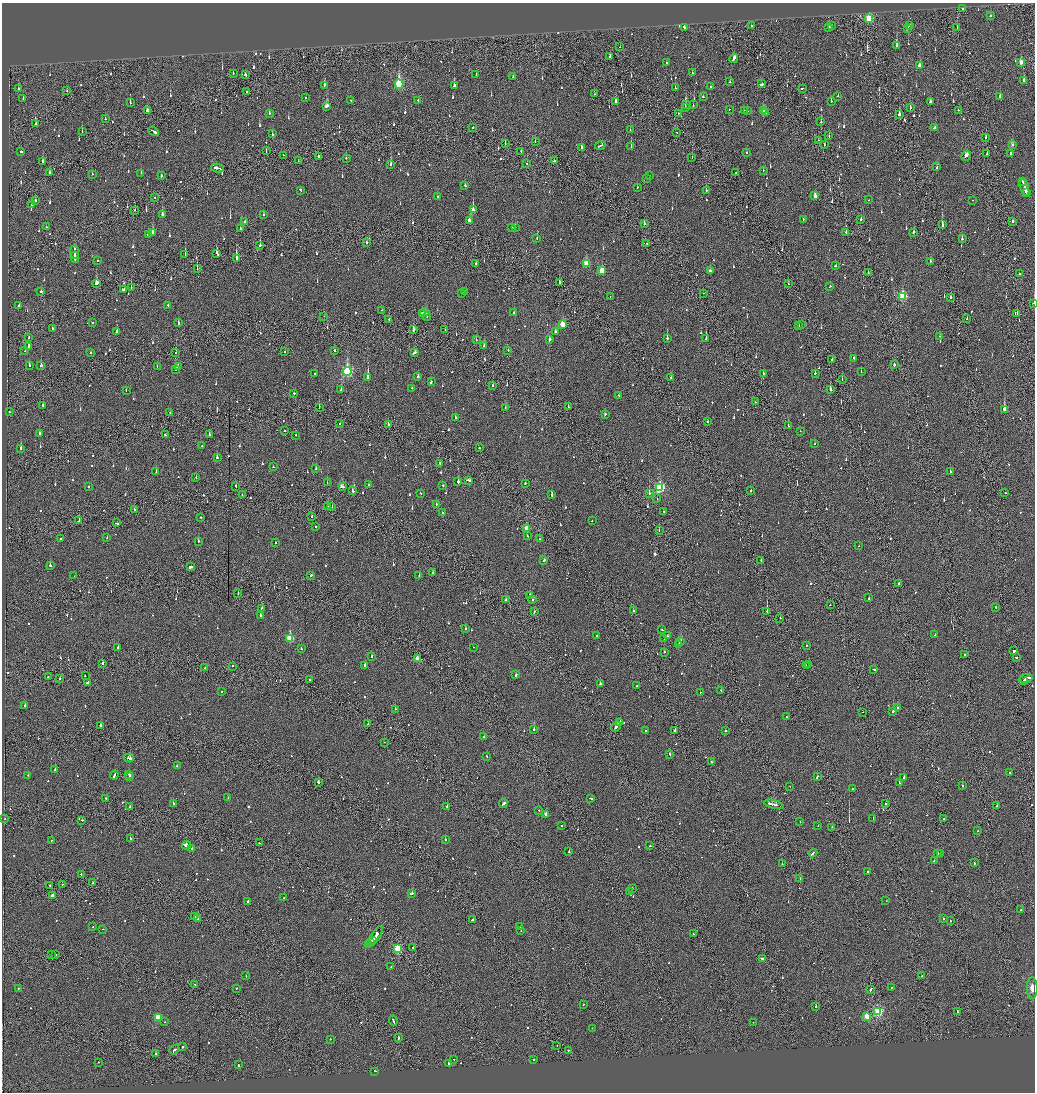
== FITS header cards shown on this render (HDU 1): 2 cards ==
NAXIS1  =                 2065
NAXIS2  =                 2180

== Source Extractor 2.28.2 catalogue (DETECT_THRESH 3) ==
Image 2065 x 2180 px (HDU 1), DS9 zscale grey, zoomed out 1/2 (1 PNG px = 2 x 2 image px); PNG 1037 x 1094 px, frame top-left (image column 1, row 2179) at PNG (2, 3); each listed source drawn as its Kron ellipse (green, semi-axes under 4 px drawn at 4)
Background -0.0955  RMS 0.066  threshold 0.197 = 3 sigma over >= 5 px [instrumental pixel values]
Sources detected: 1111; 55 cannot appear on this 1/2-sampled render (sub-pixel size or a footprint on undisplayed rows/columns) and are neither listed nor drawn; of the other 1056, the 500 brightest by FLUX_AUTO listed and drawn (556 fainter detections omitted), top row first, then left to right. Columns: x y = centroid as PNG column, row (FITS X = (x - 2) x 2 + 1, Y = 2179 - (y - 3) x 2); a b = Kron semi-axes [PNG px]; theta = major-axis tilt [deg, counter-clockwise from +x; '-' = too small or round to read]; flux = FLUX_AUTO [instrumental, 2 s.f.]
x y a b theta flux
963 8 2 2 - 51
990 16 2 2 - 64
869 18 3 3 - 760
832 25 2 2 - 41
751 26 2 2 - 65
910 26 2 2 - 92
684 27 3 2 - 260
829 27 2 2 - 100
908 28 2 1 - 120
957 28 2 1 - 43
897 45 4 2 - 150
620 47 2 1 - 220
610 57 2 2 - 55
734 58 5 2 - 3200
1021 62 4 2 - 140
667 63 2 2 - 48
920 66 3 2 - 150
233 73 2 1 - 60
692 73 2 2 - 59
476 74 2 2 - 50
245 75 3 2 - 150
513 77 3 2 - 120
1024 81 3 2 - 250
730 82 2 2 - 62
399 84 5 3 - 1200
762 84 2 2 - 670
324 85 3 2 - 220
454 86 3 2 - 150
710 87 2 2 - 67
675 88 2 2 - 83
802 88 2 2 - 87
18 89 2 2 - 65
67 91 2 1 - 46
247 92 2 2 - 170
594 94 2 1 - 85
838 96 2 2 - 65
1000 96 3 2 - 130
703 97 2 2 - 57
23 98 2 2 - 71
305 98 2 2 - 56
418 100 2 2 - 90
351 101 2 2 - 41
831 101 2 2 - 89
616 102 3 2 - 130
930 102 3 2 - 130
130 103 3 2 - 49
686 104 2 2 - 170
693 105 3 2 - 90
327 106 4 3 - 170
685 107 2 1 - 130
910 107 2 2 - 92
729 109 2 2 - 42
744 110 2 2 - 81
958 110 2 2 - 41
147 111 3 2 - 95
747 111 2 2 - 53
763 111 3 3 - 130
269 113 3 2 - 55
678 113 2 2 - 100
765 113 2 1 - 52
899 114 3 2 - 280
105 119 2 2 - 150
821 122 2 2 - 76
36 124 3 1 - 70
473 127 2 2 - 90
935 128 3 2 - 120
630 130 2 2 - 50
82 131 2 2 - 44
154 131 6 2 -38 290
677 132 2 1 - 41
272 134 2 2 - 220
829 136 2 2 - 73
985 137 2 1 - 57
818 140 2 2 - 54
535 141 2 2 - 42
505 144 2 2 - 47
600 145 5 2 - 170
824 145 2 2 - 100
1013 145 2 2 - 110
631 147 3 2 - 160
581 148 3 2 - 63
21 151 3 2 - 500
266 151 2 1 - 44
521 151 2 2 - 130
747 153 2 2 - 72
987 154 2 1 - 57
1010 154 2 2 - 74
283 155 2 1 - 47
318 156 2 2 - 150
966 156 5 2 - 160
346 158 2 2 - 64
692 158 2 1 - 41
42 161 3 2 - 110
298 161 2 1 - 42
554 161 2 2 - 70
527 163 2 1 - 47
391 165 3 2 - 190
937 167 2 2 - 69
217 168 6 2 -12 330
763 170 2 2 - 70
49 172 3 2 - 110
141 173 2 2 - 44
736 173 2 1 - 40
92 174 2 1 - 120
161 176 2 2 - 220
650 176 2 1 - 42
646 179 2 2 - 49
1022 182 3 2 - 480
465 186 2 2 - 86
637 187 2 2 - 48
1024 188 8 2 -71 720
301 190 3 2 - 160
706 190 2 2 - 69
1026 193 2 2 - 230
438 196 2 1 - 42
815 196 3 2 - 92
155 197 2 1 - 50
35 200 2 2 - 50
869 200 2 2 - 70
973 200 2 1 - 49
32 204 2 2 - 89
134 210 2 1 - 130
473 210 3 2 - 370
162 214 3 2 - 100
263 215 2 2 - 48
803 219 2 2 - 70
861 219 2 2 - 41
470 220 4 3 - 180
245 221 2 2 - 110
1013 221 2 2 - 160
644 224 3 2 - 64
942 225 3 2 - 490
46 227 2 2 - 50
515 227 2 2 - 42
512 228 2 2 - 140
241 229 2 2 - 86
152 232 3 2 - 100
846 232 2 2 - 69
914 232 2 2 - 80
148 234 2 2 - 95
537 238 2 2 - 170
962 239 2 2 - 80
366 243 3 1 - 280
647 243 2 1 - 61
260 245 4 2 - 190
74 252 7 1 -88 1300
217 253 4 2 - 190
185 255 3 1 - 160
75 257 5 2 - 1100
236 259 4 2 - 420
97 261 2 2 - 51
930 261 2 2 - 45
476 263 2 2 - 44
586 264 3 3 - 370
836 266 3 2 - 81
197 268 3 1 - 51
710 270 2 2 - 330
602 271 4 3 - 300
868 272 2 2 - 48
1019 274 2 2 - 40
559 282 2 2 - 230
96 283 3 2 - 380
788 284 2 1 - 42
830 286 2 2 - 47
131 287 2 1 - 58
123 290 3 2 - 92
41 291 2 2 - 85
464 292 3 2 - 63
462 293 2 2 - 58
703 293 2 1 - 76
903 296 4 3 - 860
610 297 2 1 - 46
951 297 2 1 - 86
1034 303 2 1 - 120
168 305 2 2 - 44
19 306 2 2 - 66
382 310 2 1 - 50
425 312 5 2 - 220
422 313 3 2 - 110
514 313 2 2 - 44
1017 313 2 1 - 56
324 316 2 1 - 59
427 317 4 2 - 71
389 319 2 2 - 49
967 319 2 2 - 44
92 323 2 2 - 120
178 323 2 2 - 87
562 324 3 3 - 300
799 325 2 1 - 41
802 325 2 2 - 49
52 329 2 2 - 170
413 330 4 2 - 110
445 330 2 2 - 71
117 331 3 2 - 220
555 331 2 2 - 290
939 336 2 2 - 72
29 338 3 2 - 43
667 338 2 2 - 180
706 339 3 2 - 190
476 340 2 1 - 56
549 340 3 2 - 140
484 345 2 2 - 54
28 346 2 2 - 1100
508 350 3 2 - 98
25 351 2 1 - 45
334 351 2 2 - 72
91 352 2 2 - 110
284 352 2 2 - 45
176 353 2 1 - 51
414 353 3 2 - 160
853 358 2 2 - 69
832 359 2 2 - 190
29 365 2 2 - 83
894 365 2 2 - 100
41 366 2 2 - 180
157 367 3 2 - 72
178 367 2 2 - 190
175 370 3 2 - 80
861 371 2 2 - 42
347 372 4 4 - 1700
315 373 2 2 - 51
763 373 2 2 - 53
815 373 2 2 - 140
418 376 2 1 - 830
368 378 3 2 - 870
671 378 2 1 - 43
842 380 2 1 - 47
431 382 3 2 - 170
492 385 2 1 - 78
412 388 2 2 - 79
830 389 3 2 - 350
126 390 2 2 - 51
341 390 2 2 - 99
294 393 2 2 - 110
619 395 2 2 - 42
756 402 2 1 - 63
43 405 2 2 - 130
319 407 2 1 - 92
505 407 2 2 - 63
568 407 2 2 - 77
1004 410 3 2 - 1700
9 412 2 2 - 55
170 413 2 1 - 44
605 414 2 2 - 64
455 418 2 2 - 120
707 422 2 2 - 43
339 423 2 1 - 240
388 424 2 2 - 350
788 425 2 2 - 42
284 431 2 2 - 47
800 431 2 1 - 44
39 434 3 2 - 110
165 435 2 2 - 77
209 435 2 1 - 310
296 435 2 2 - 65
815 444 2 2 - 46
202 445 2 1 - 44
21 448 3 2 - 150
479 448 2 2 - 160
217 458 2 2 - 72
439 463 2 2 - 76
273 467 2 2 - 42
316 469 2 2 - 62
950 471 2 2 - 45
156 472 2 2 - 54
196 478 2 2 - 76
468 480 4 2 - 140
458 482 2 2 - 260
327 483 2 1 - 66
525 483 2 2 - 70
369 484 2 2 - 47
443 485 2 2 - 81
89 486 2 2 - 120
236 486 2 2 - 44
342 487 4 2 - 180
660 488 4 3 - 1200
353 491 2 2 - 140
751 491 2 2 - 41
421 493 2 2 - 43
649 493 2 2 - 240
1005 493 2 2 - 87
242 494 2 1 - 46
552 495 2 2 - 210
657 499 2 1 - 240
436 504 2 2 - 44
328 506 2 2 - 180
332 507 2 2 - 66
134 510 2 1 - 140
443 512 2 1 - 53
664 512 2 2 - 83
311 516 2 2 - 61
201 517 2 2 - 43
79 520 2 1 - 53
592 521 2 2 - 40
116 523 3 2 - 110
316 526 2 1 - 42
526 528 3 3 - 190
659 531 2 1 - 180
527 536 2 2 - 44
107 538 2 2 - 48
60 539 2 2 - 41
540 539 2 2 - 62
198 541 2 2 - 63
275 542 2 2 - 40
859 546 2 2 - 76
544 560 3 2 - 77
761 560 2 2 - 52
50 565 2 2 - 140
190 567 3 2 - 810
432 572 2 2 - 120
311 575 2 2 - 240
74 576 2 2 - 58
419 576 2 2 - 68
899 584 2 1 - 94
238 594 2 1 - 80
530 595 2 2 - 270
869 598 2 2 - 190
532 599 2 2 - 53
505 600 3 2 - 81
830 605 2 1 - 48
996 607 2 2 - 120
262 608 3 2 - 64
534 611 2 1 - 41
633 611 2 2 - 59
767 611 2 2 - 540
260 615 2 2 - 180
780 618 2 2 - 40
466 629 2 2 - 83
662 630 3 2 - 110
596 635 2 2 - 50
935 635 2 2 - 40
668 636 3 2 - 120
290 638 3 3 - 570
664 639 2 2 - 55
680 642 4 2 - 190
678 644 2 1 - 76
806 645 2 2 - 47
118 647 2 2 - 150
473 647 2 2 - 40
301 649 2 2 - 49
1014 650 3 2 - 280
664 652 2 2 - 120
965 655 2 1 - 220
372 656 2 2 - 56
1016 657 2 2 - 63
417 659 3 2 - 200
103 663 2 2 - 170
809 664 2 2 - 120
365 665 2 2 - 150
233 666 2 2 - 42
806 666 2 1 - 40
205 668 2 2 - 76
873 669 2 1 - 87
516 675 2 2 - 140
85 676 2 2 - 40
48 677 2 2 - 81
1026 678 7 2 12 300
60 679 2 2 - 65
310 679 2 2 - 48
1024 680 4 2 - 180
88 682 3 2 - 200
600 684 2 2 - 370
637 686 2 2 - 44
721 690 2 2 - 43
222 692 2 2 - 41
700 692 2 2 - 42
25 706 2 2 - 170
898 707 2 2 - 130
395 709 2 2 - 65
893 711 2 2 - 240
863 712 2 1 - 92
787 717 2 2 - 71
619 722 3 1 - 150
368 724 2 1 - 59
101 726 3 2 - 140
616 727 5 2 - 240
534 730 2 2 - 81
675 730 2 2 - 100
646 731 2 2 - 320
725 731 2 2 - 140
484 737 2 2 - 42
384 742 2 1 - 59
670 754 3 2 - 140
487 756 2 2 - 89
129 758 5 2 - 250
711 762 2 1 - 68
177 765 2 2 - 54
55 770 2 2 - 160
1010 773 2 2 - 52
129 774 3 2 - 130
28 775 2 2 - 41
114 775 4 2 - 170
130 776 3 2 - 130
817 777 3 2 - 94
904 778 2 2 - 1000
318 782 3 2 - 130
899 783 3 2 - 130
962 785 2 2 - 170
790 786 2 1 - 44
852 789 2 2 - 51
228 798 2 2 - 49
590 798 4 2 - 210
106 799 2 2 - 51
173 803 3 2 - 120
503 803 5 2 - 210
774 804 10 2 -13 400
886 804 2 2 - 100
130 806 2 1 - 83
447 806 2 2 - 190
997 806 2 2 - 95
539 810 2 2 - 71
546 814 3 2 - 120
873 818 2 2 - 110
5 819 2 2 - 65
944 819 2 1 - 78
82 820 2 1 - 58
800 822 2 2 - 40
562 826 2 2 - 280
818 826 2 2 - 41
832 827 2 1 - 41
978 831 2 2 - 44
130 839 2 2 - 350
51 840 2 2 - 40
445 840 2 2 - 70
259 843 2 1 - 79
186 845 4 2 - 430
650 846 2 2 - 190
192 849 2 2 - 97
569 852 2 1 - 340
813 853 4 2 - 190
938 853 2 2 - 50
941 853 2 2 - 44
934 861 3 2 - 270
974 863 2 2 - 49
782 864 2 1 - 91
868 871 2 2 - 48
81 874 2 2 - 79
800 879 2 1 - 77
93 883 2 1 - 160
62 884 2 1 - 41
50 885 2 2 - 53
632 888 2 2 - 45
629 891 2 2 - 84
411 893 3 2 - 170
52 895 3 2 - 220
284 898 2 2 - 45
248 901 2 2 - 69
886 901 2 2 - 56
1021 910 3 2 - 65
195 917 3 2 - 84
198 918 2 2 - 72
943 919 2 2 - 230
472 920 3 2 - 410
950 921 2 2 - 89
93 927 2 1 - 41
520 927 2 2 - 100
103 929 2 1 - 93
521 930 2 2 - 61
693 934 2 2 - 69
375 936 12 2 55 480
372 940 2 1 - 100
371 942 3 1 - 240
369 945 3 1 - 180
412 947 3 2 - 80
398 948 3 3 - 920
56 954 2 1 - 41
51 955 2 1 - 49
762 958 3 2 - 160
391 967 2 2 - 68
246 976 2 2 - 94
922 976 2 1 - 110
194 984 3 2 - 150
891 987 2 1 - 99
18 988 2 2 - 55
237 988 2 1 - 82
1032 988 11 5 -89 84
871 989 3 2 - 230
583 1004 2 2 - 78
816 1007 2 2 - 200
957 1011 4 2 - 120
878 1012 3 3 - 1300
867 1016 3 3 - 300
158 1017 3 3 - 420
393 1021 5 2 - 160
165 1022 2 2 - 60
753 1022 2 1 - 59
592 1028 2 1 - 40
398 1037 3 2 - 140
330 1039 2 2 - 57
557 1045 2 1 - 55
183 1047 2 2 - 130
174 1050 5 2 - 260
568 1050 2 2 - 66
156 1054 2 1 - 180
534 1059 2 2 - 71
454 1060 2 2 - 54
98 1062 2 2 - 72
448 1063 2 2 - 48
238 1065 3 2 - 260
375 1071 2 2 - 87
At the frame edge (FLAGS 8, measured only in part): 1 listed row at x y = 1034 303
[556 fainter detections neither listed nor drawn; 55 sub-pixel or undisplayed-footprint detections neither listed nor drawn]